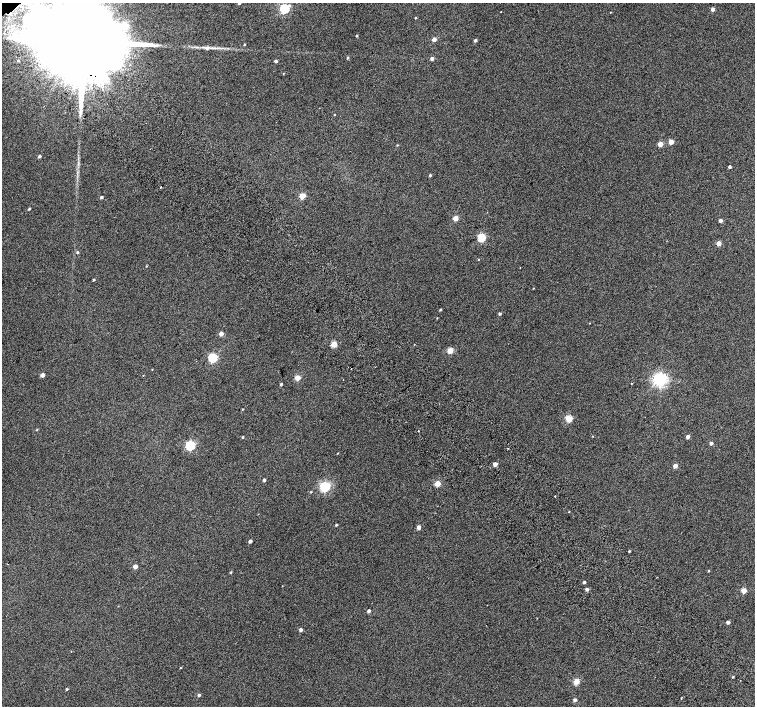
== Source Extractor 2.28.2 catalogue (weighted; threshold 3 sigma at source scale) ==
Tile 6 of 4 x 4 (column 2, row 2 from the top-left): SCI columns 1557-3062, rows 3080-4486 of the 6118 x 6093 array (HDU 1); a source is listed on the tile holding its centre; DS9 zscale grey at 2 x 2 block average (1 PNG px = mean of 2 x 2 image px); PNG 757 x 708 px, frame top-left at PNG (2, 3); no overlay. Shown black and unused: <1% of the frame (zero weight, under 2 of 3 exposures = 3% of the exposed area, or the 3 px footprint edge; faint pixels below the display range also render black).
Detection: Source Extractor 2.28.2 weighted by HDU 2 'WHT'; one run over the whole footprint, this tile lists its part. Background 0.0626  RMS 0.052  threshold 0.234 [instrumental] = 3 sigma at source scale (4.5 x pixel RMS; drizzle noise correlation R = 1.50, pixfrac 1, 0.0396/0.0396 arcsec/px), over >= 5 px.
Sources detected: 89; all 89 listed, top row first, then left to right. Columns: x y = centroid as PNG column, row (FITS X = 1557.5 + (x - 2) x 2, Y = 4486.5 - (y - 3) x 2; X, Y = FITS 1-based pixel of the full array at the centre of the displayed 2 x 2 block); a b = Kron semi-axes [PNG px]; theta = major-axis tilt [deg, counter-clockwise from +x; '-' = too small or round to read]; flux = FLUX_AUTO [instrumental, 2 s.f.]
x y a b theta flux
239 3 3 2 - 17
284 9 4 3 - 1100
713 9 3 3 - 47
501 12 2 2 - 6.8
610 12 2 2 - 5.9
415 18 2 2 - 8.4
4 33 2 2 - 9.5
356 35 2 2 - 14
86 39 24 18 30 420000
434 39 3 3 - 75
475 40 3 2 - 27
244 44 2 2 - 8.5
207 48 8 5 5 41
216 48 5 2 - 18
348 58 3 2 - 14
432 58 3 3 - 38
18 61 2 2 - 9.9
276 61 3 2 - 31
283 73 3 2 - 5.6
334 115 2 2 - 5.7
671 142 3 3 - 180
660 144 3 3 - 160
397 145 3 2 - 8.9
39 156 3 2 - 26
78 164 3 2 - 11
730 167 2 2 - 28
430 175 3 2 - 17
160 187 2 2 - 46
302 196 3 3 - 310
101 197 3 2 - 19
29 209 3 2 - 14
455 218 3 3 - 170
720 221 3 3 - 38
481 237 3 3 - 680
719 243 3 3 - 140
77 252 3 3 - 16
479 259 2 2 - 4.8
147 266 3 2 - 7.5
93 280 2 2 - 14
440 310 3 2 - 13
500 314 3 2 - 19
437 318 3 2 - 5.5
221 334 3 3 - 82
334 344 3 3 - 290
450 350 3 3 - 250
212 358 3 3 - 900
42 375 3 3 - 90
143 375 2 2 - 4.8
297 378 3 3 - 240
343 380 2 2 - 6.6
660 380 4 4 - 3500
281 384 2 2 - 18
243 409 2 2 - 7.1
569 418 3 3 - 440
418 430 2 2 - 5.1
243 437 3 2 - 11
688 437 3 2 - 57
711 443 3 3 - 31
190 446 3 3 - 1300
508 448 2 2 - 6.3
338 453 2 2 - 5.8
495 464 3 3 - 100
675 466 3 3 - 81
264 480 3 3 - 22
438 483 3 3 - 280
325 487 4 4 - 1500
311 492 3 2 - 8.9
555 496 2 2 - 28
336 525 3 2 - 14
418 527 3 3 - 54
250 541 2 2 - 42
629 551 2 2 - 13
135 566 3 3 - 110
709 571 2 2 - 8.7
231 572 3 3 - 11
657 577 2 2 - 5.7
584 582 2 2 - 22
587 589 3 3 - 35
744 590 3 3 - 200
369 611 2 2 - 44
728 622 3 2 - 42
300 630 3 2 - 41
180 668 2 2 - 7.1
733 677 2 2 - 13
576 681 3 3 - 310
66 689 3 3 - 14
199 695 3 2 - 29
681 698 2 2 - 7.4
575 700 3 3 - 39
Overlapping masked pixels (flux is a lower limit): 1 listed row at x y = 86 39
Isophote crosses this tile's border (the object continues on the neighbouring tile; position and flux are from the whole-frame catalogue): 2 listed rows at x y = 239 3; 86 39
Diffuse or blended objects may show on this block-average render without a row.